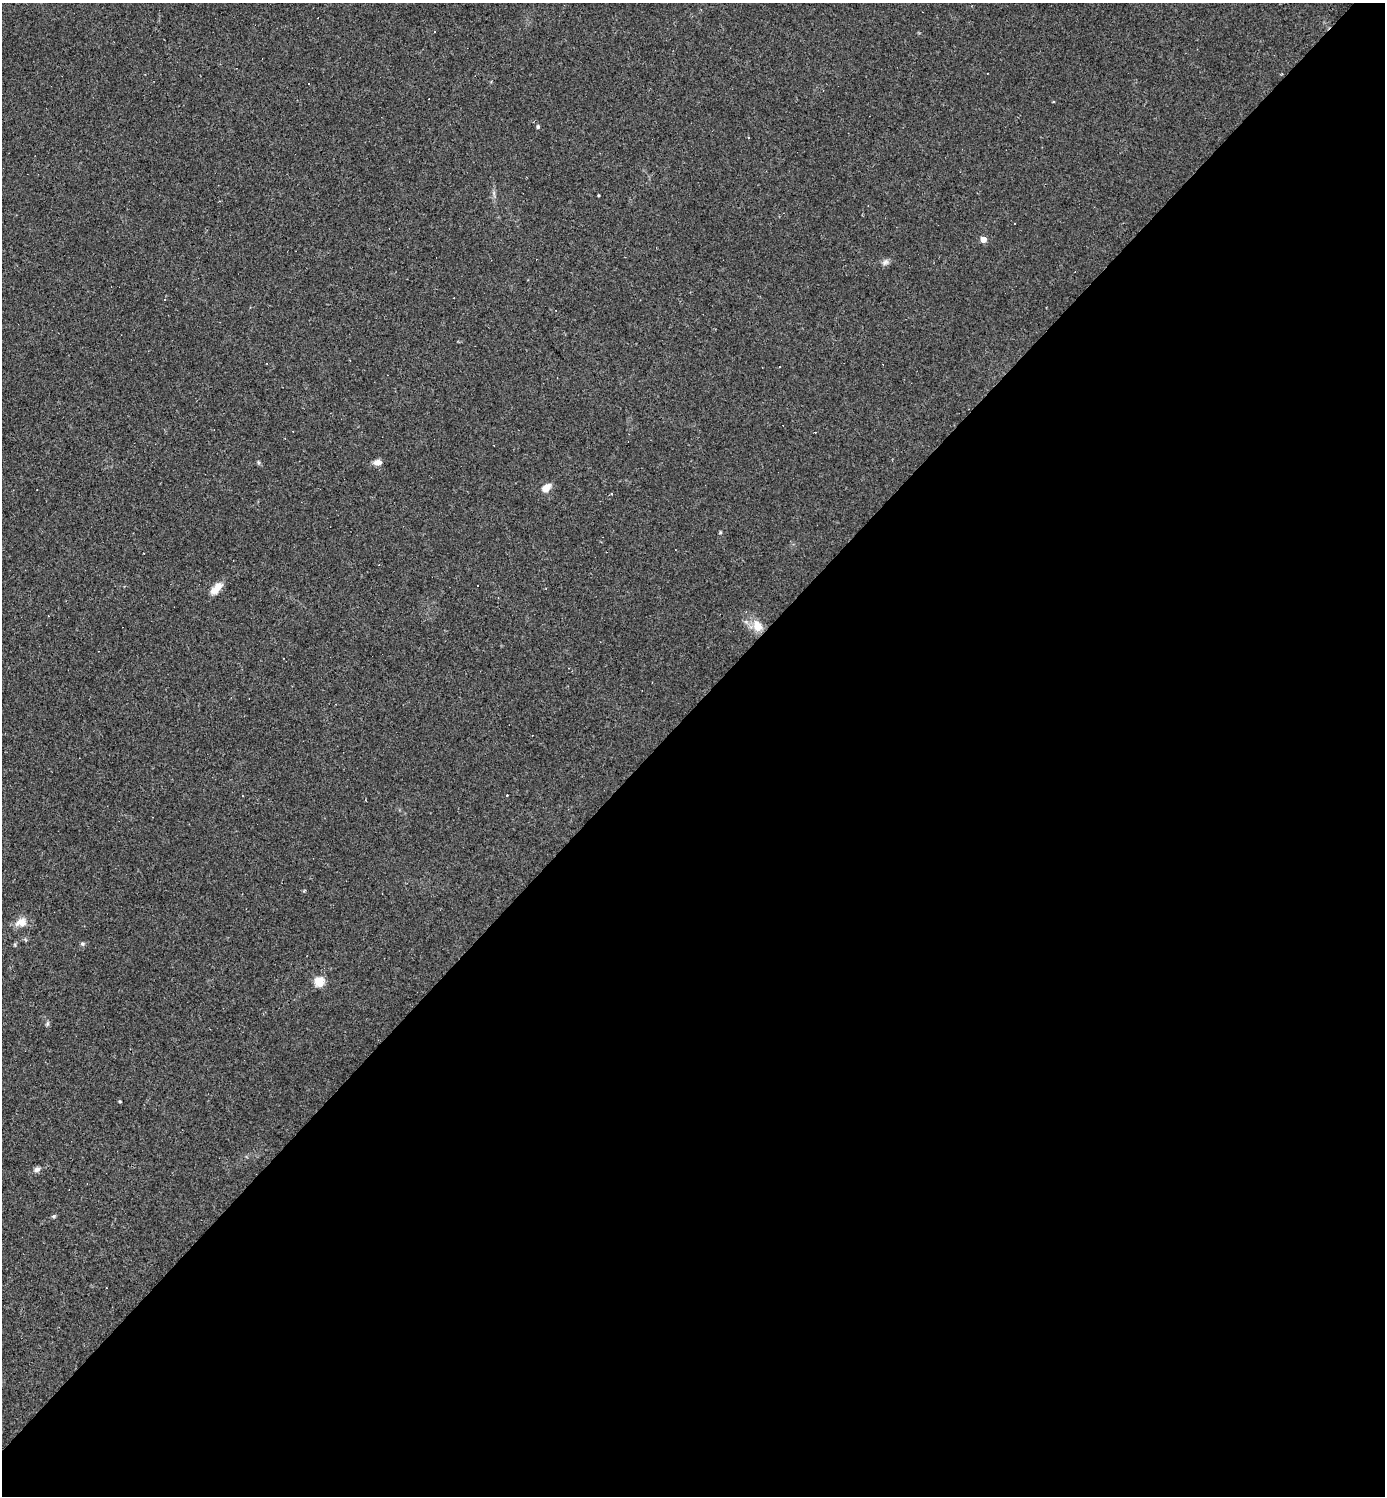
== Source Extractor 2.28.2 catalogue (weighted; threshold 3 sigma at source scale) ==
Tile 15 of 4 x 4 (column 3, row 4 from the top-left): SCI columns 3060-4442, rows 1-1494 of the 5976 x 5976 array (HDU 1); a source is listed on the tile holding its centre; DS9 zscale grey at full resolution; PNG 1387 x 1498 px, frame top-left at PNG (2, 3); no overlay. Shown black and unused: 53% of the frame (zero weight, under 2 of 3 exposures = <1% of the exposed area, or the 3 px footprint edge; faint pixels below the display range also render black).
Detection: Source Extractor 2.28.2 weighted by HDU 2 'WHT'; one run over the whole footprint, this tile lists its part. Background 0.0635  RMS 0.0069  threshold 0.0312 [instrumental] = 3 sigma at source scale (4.5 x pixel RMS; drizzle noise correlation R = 1.50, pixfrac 1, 0.05/0.05 arcsec/px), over >= 5 px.
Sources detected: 38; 14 cosmic-ray / hot-pixel residue — not listed; the other 24 listed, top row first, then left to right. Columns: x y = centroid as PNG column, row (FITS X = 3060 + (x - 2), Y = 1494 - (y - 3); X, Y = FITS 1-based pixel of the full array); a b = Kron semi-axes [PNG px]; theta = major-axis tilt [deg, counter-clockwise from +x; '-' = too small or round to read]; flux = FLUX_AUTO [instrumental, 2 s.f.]
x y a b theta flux
434 31 3 3 - 1.1
308 84 3 2 - 0.82
538 127 3 3 - 2.1
494 193 8 4 -90 1.8
598 195 3 2 - 0.69
1014 224 3 3 - 3.8
983 239 4 4 - 9.1
885 262 10 8 39 2.5
258 462 7 4 -83 1.1
377 462 10 6 2 4.4
546 488 11 7 41 6.7
720 532 5 4 - 0.73
144 553 2 2 - 0.68
216 588 16 8 52 8
757 626 17 12 -55 11
507 795 3 3 - 0.86
21 922 14 11 13 7.8
82 944 6 5 - 1.3
319 981 5 5 - 42
47 1024 8 5 71 1.3
120 1101 4 3 - 0.79
37 1169 8 7 - 2.4
54 1216 5 5 - 1.1
106 1288 2 2 - 0.43